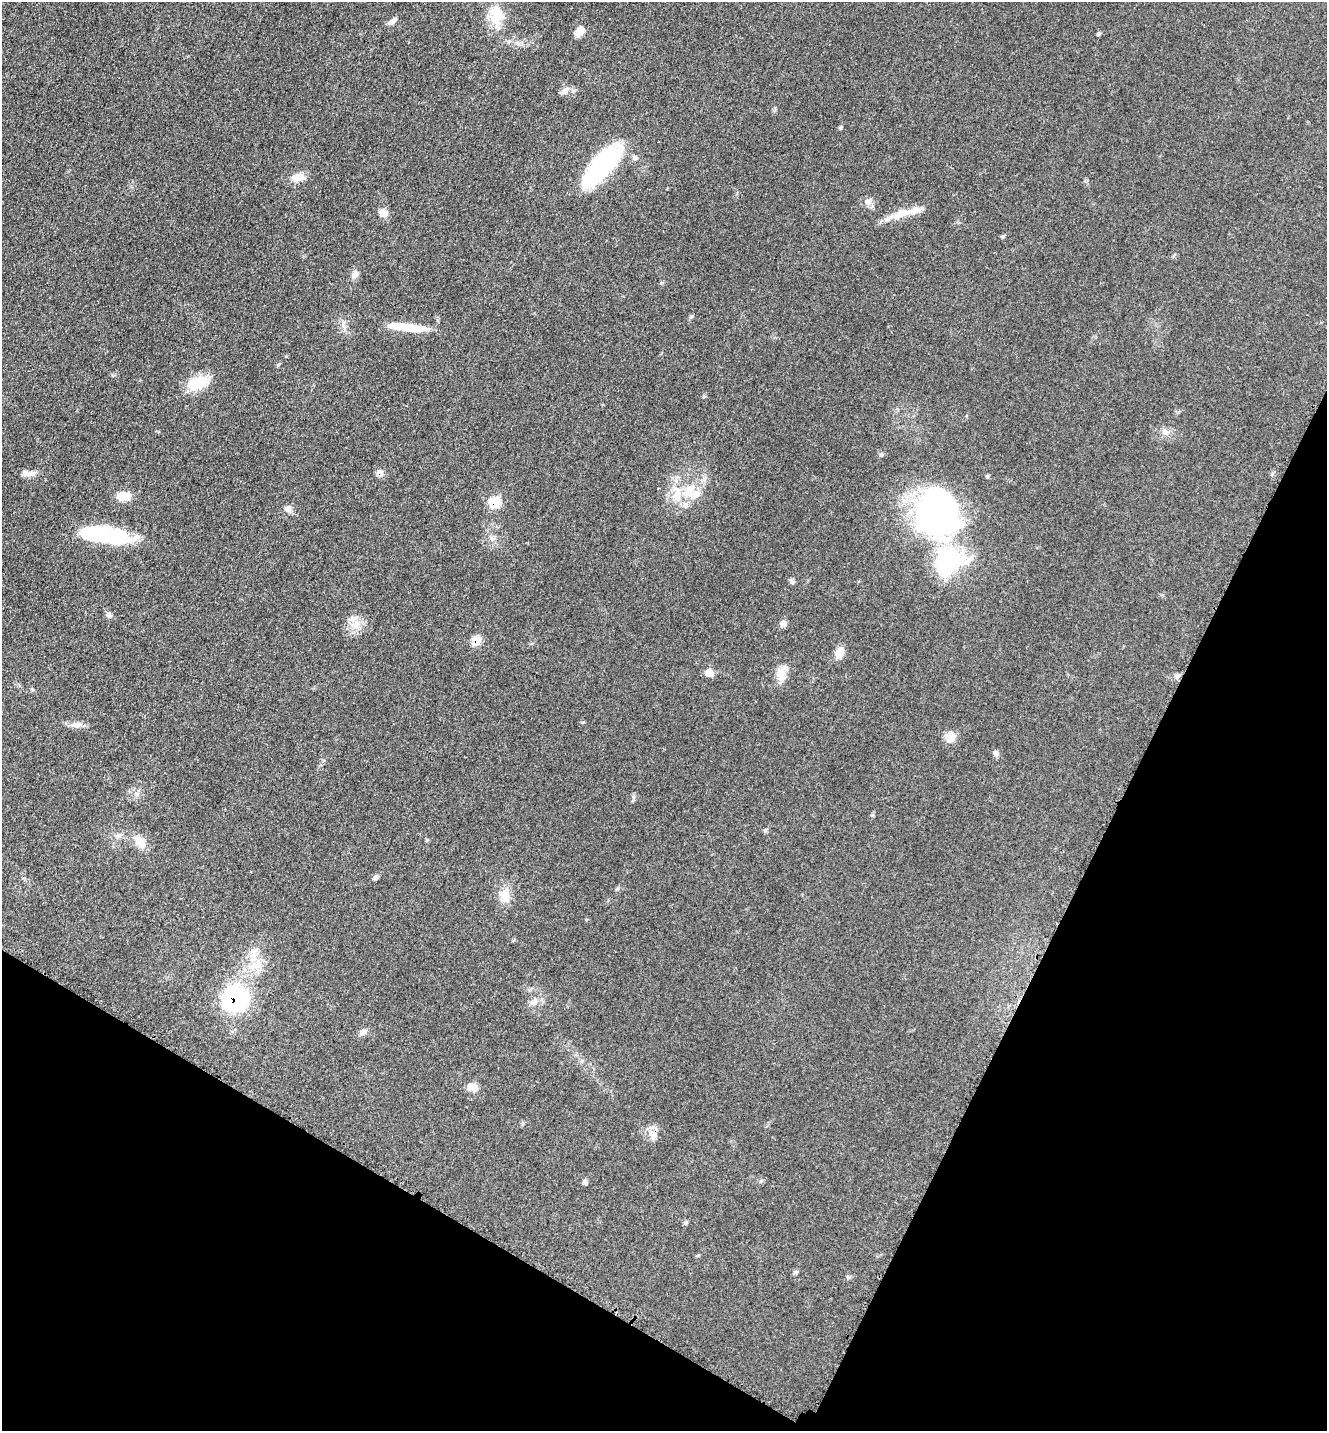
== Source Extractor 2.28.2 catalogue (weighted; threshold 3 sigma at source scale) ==
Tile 15 of 4 x 4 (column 3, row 4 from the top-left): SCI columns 2948-4272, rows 39-1467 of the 5805 x 5772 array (HDU 1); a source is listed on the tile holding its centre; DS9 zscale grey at full resolution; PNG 1329 x 1433 px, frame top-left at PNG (2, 2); no overlay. Shown black and unused: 25% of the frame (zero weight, under 3 of 5 exposures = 3% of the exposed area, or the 3 px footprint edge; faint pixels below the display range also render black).
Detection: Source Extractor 2.28.2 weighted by HDU 2 'WHT'; one run over the whole footprint, this tile lists its part. Background 0.0639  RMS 0.0059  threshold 0.0265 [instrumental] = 3 sigma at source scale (4.5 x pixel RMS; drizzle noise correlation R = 1.50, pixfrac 1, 0.05/0.05 arcsec/px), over >= 5 px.
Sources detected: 59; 1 inside a brighter object's white glare — not listed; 7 inside a brighter listed object's ellipse — not listed separately; the other 51 listed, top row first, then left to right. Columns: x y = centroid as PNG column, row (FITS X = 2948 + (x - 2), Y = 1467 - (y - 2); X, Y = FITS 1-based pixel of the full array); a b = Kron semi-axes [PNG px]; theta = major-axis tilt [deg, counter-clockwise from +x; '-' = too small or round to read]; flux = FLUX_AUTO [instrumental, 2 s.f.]
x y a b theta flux
497 16 18 15 -63 17
393 21 13 6 39 2.7
580 31 13 9 54 4.7
564 91 11 6 0 2.4
841 127 6 4 71 0.71
602 166 51 18 49 74
298 177 17 10 7 6.1
868 201 11 8 37 2.8
384 213 10 8 -30 4.5
900 214 24 10 23 8.8
1003 236 6 4 1 0.78
355 274 10 8 71 2.9
691 317 6 4 19 0.79
407 327 44 8 -6 19
197 383 26 14 24 17
704 396 6 3 19 0.65
1165 432 12 7 -10 3.1
31 473 14 8 10 3.4
380 473 8 6 -53 4.6
689 490 23 11 50 12
123 496 14 9 -4 9.1
495 502 8 8 - 18
288 509 10 8 23 3
938 511 57 46 -47 150
105 535 54 15 -8 51
492 539 7 4 -19 1.3
791 581 10 5 -53 1.4
108 615 8 6 -18 1.7
783 623 8 7 - 2.6
355 625 12 9 -34 5.6
476 641 8 7 - 10
840 653 14 9 70 5.8
709 673 11 9 -53 4.2
781 674 22 11 -84 6.7
1177 677 7 5 61 1.5
76 725 14 9 -8 3.8
951 738 14 13 - 5.4
996 753 9 6 -66 1.6
136 794 6 6 - 1.7
118 835 10 6 36 2.2
140 842 18 10 -54 7.3
375 878 6 5 - 1.7
505 895 21 13 -73 8
253 957 17 8 -89 6.6
236 999 20 20 - 80
534 1002 13 7 40 3.5
363 1032 10 7 29 2.7
473 1087 12 8 -23 5.8
653 1136 14 9 84 4.1
585 1182 7 5 -72 1.5
795 1272 7 5 20 1.1
Overlapping masked pixels (flux is a lower limit): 4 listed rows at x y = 380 473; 495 502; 476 641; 236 999
Unlisted compact peaks at least as high as the median listed source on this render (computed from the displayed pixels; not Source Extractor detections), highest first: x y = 1098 34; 278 365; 583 722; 661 283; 633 797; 848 1277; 881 454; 1272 474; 765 831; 427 840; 617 889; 685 1223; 872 815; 987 476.